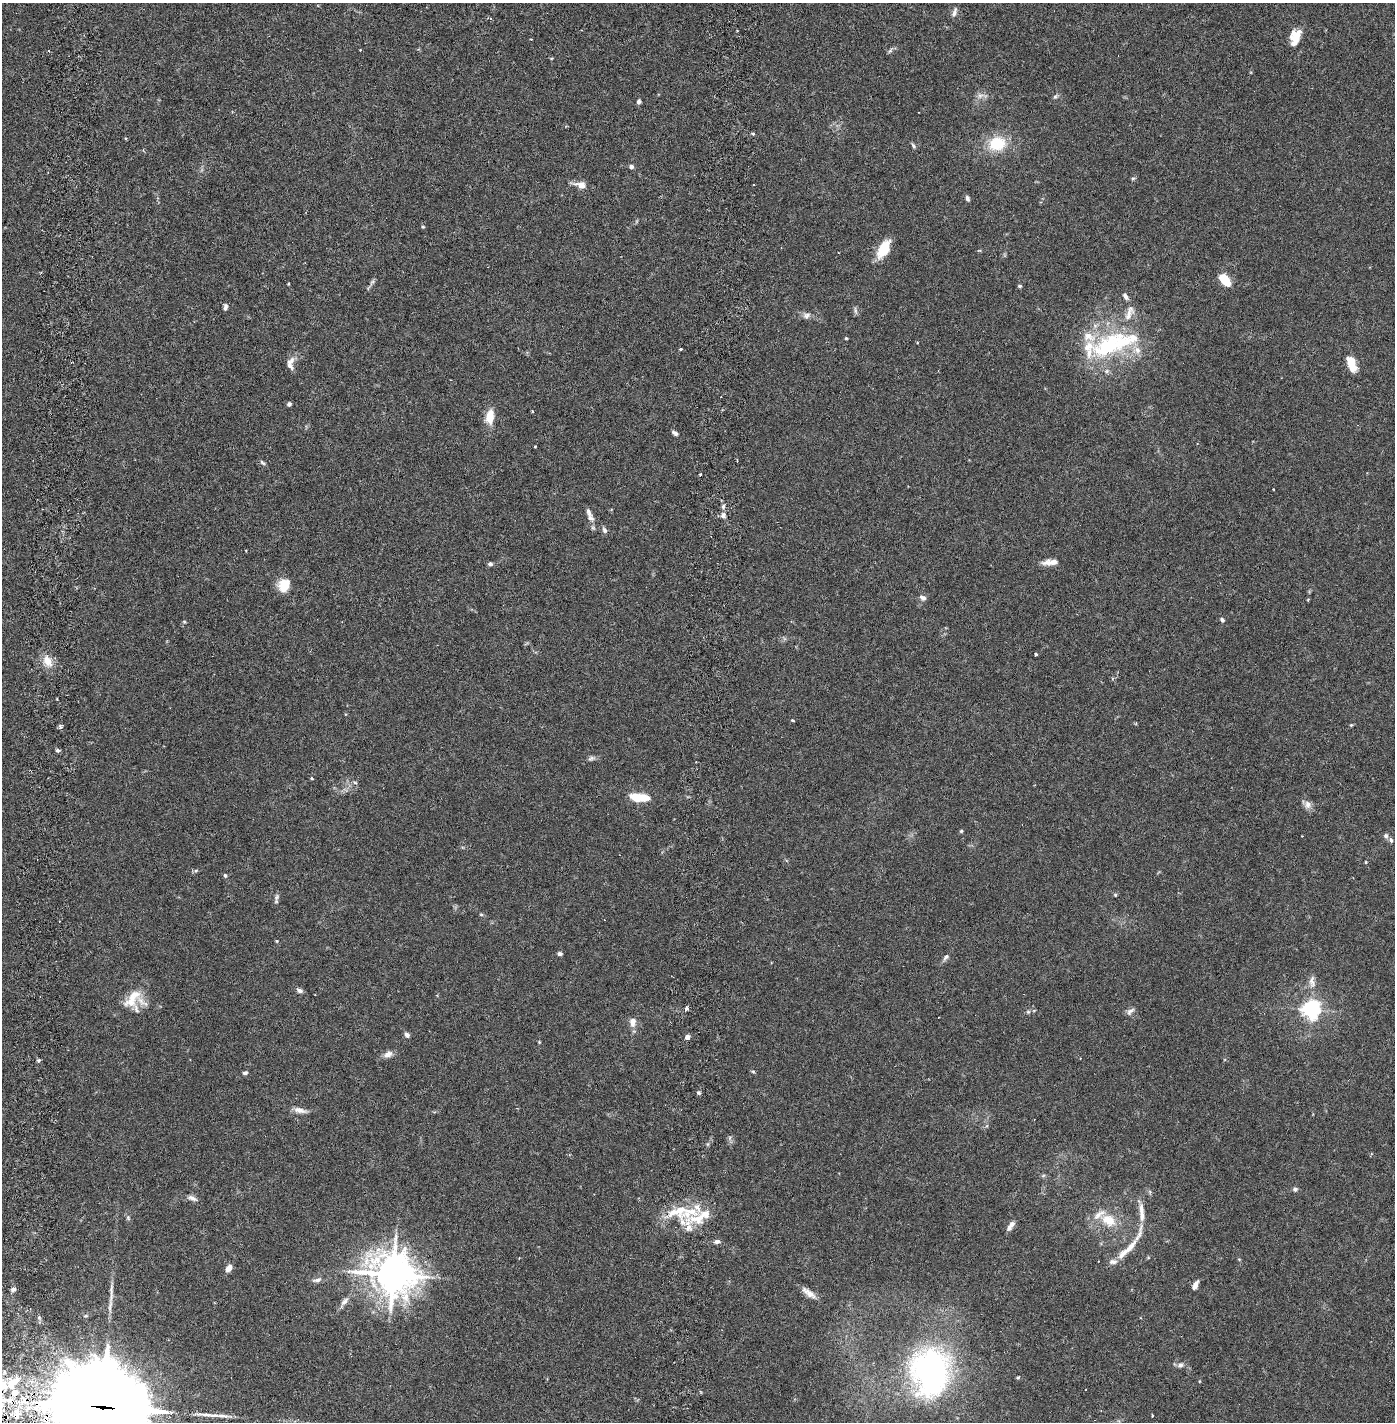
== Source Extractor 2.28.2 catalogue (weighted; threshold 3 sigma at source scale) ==
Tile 11 of 4 x 4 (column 3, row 3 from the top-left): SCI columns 2887-4279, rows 1509-2928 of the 5885 x 5855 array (HDU 1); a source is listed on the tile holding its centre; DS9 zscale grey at full resolution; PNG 1397 x 1424 px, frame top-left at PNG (2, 3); no overlay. Shown black and unused: <1% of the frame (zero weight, under 2 of 6 exposures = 1% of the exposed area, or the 3 px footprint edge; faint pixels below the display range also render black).
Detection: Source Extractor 2.28.2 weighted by HDU 2 'WHT'; one run over the whole footprint, this tile lists its part. Background 0.0159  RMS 0.0032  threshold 0.0132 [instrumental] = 3 sigma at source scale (4.09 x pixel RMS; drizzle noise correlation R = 1.36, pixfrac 0.8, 0.05/0.05 arcsec/px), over >= 5 px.
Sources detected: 143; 4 cosmic-ray / hot-pixel residue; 2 long thin detections or spike segments (spike, bleed or trail) — not listed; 23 inside a brighter listed object's ellipse — not listed separately; the other 114 listed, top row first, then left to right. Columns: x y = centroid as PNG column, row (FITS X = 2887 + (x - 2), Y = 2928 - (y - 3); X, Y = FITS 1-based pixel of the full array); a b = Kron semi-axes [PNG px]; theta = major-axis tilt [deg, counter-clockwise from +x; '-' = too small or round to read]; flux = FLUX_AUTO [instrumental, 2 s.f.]
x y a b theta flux
954 12 13 6 73 0.7
490 19 4 3 - 0.26
531 39 3 2 - 0.15
1295 41 27 9 65 2.1
890 51 9 4 48 0.37
980 95 11 8 16 0.96
1055 96 7 5 67 0.37
639 102 5 5 - 0.53
753 134 5 4 - 0.25
997 144 19 15 14 6.5
913 146 8 4 -54 0.37
631 167 5 5 - 0.54
1133 178 6 4 2 0.26
581 185 13 7 -16 2
967 198 7 5 -76 0.43
423 227 5 4 - 0.22
884 249 21 11 60 4.5
1225 280 12 7 -52 5
289 284 4 3 - 0.16
1020 286 5 4 - 0.29
1125 296 9 5 -58 0.68
225 307 7 4 85 0.54
855 310 10 4 -81 0.41
807 315 11 7 24 0.76
846 338 4 3 - 0.19
918 343 3 2 - 0.15
1108 346 56 29 34 19
681 349 3 3 - 0.23
291 361 14 7 50 1
1351 364 14 7 -71 4.5
289 404 5 4 - 0.42
532 412 3 2 - 0.23
490 417 12 7 84 3.8
675 433 8 5 -29 0.56
535 447 3 2 - 0.18
262 463 9 4 -41 0.36
700 474 3 3 - 0.28
723 507 6 5 - 0.41
589 512 14 7 -65 0.92
723 515 7 7 - 0.74
593 528 7 4 -1 0.32
604 530 8 5 -57 0.54
1050 562 20 6 4 1.6
490 564 4 4 - 0.63
283 584 20 12 -80 2.7
923 598 9 7 -31 0.61
1222 620 6 5 - 0.39
184 622 5 3 - 0.22
1036 654 3 3 - 0.37
48 661 17 10 -67 2.3
792 720 3 3 - 0.27
1351 725 4 4 - 0.19
60 726 4 4 - 0.58
57 750 5 5 - 0.41
591 758 11 6 20 0.55
312 778 4 3 - 0.18
355 783 6 4 -3 0.28
639 797 22 9 -5 4.1
1308 805 11 10 - 1
961 831 4 4 - 0.24
1386 836 7 6 - 0.48
1391 840 8 5 -73 0.43
1366 862 4 4 - 0.16
225 875 6 4 -73 0.3
1115 895 5 4 - 0.21
277 897 8 6 61 0.51
481 914 6 3 -2 0.22
277 941 5 3 - 0.18
560 954 6 5 - 0.41
946 957 9 5 50 0.58
1312 982 19 8 -88 1.4
300 990 7 5 -16 0.56
134 996 37 12 44 3.4
686 1009 5 4 - 0.61
1311 1009 6 6 - 84
1034 1010 6 3 19 0.2
1130 1011 12 6 38 0.67
1028 1012 6 5 - 0.31
633 1022 10 7 87 1.3
407 1035 6 5 - 0.63
687 1037 5 4 - 0.86
388 1054 12 7 25 1.1
38 1061 4 3 - 0.43
753 1071 5 3 - 0.22
245 1073 7 5 15 0.36
699 1093 5 5 - 0.35
300 1110 18 7 -14 1.2
1043 1176 6 4 20 0.26
1295 1189 5 5 - 0.53
1150 1192 6 4 -72 0.28
192 1198 13 6 -23 0.79
678 1211 33 23 14 7.7
1142 1214 20 7 -87 1.7
128 1218 7 5 -70 0.36
1109 1220 21 13 -31 4.1
1011 1226 13 5 54 1
1139 1234 42 5 66 1.7
717 1242 8 5 3 0.64
1123 1253 23 8 48 2
229 1268 7 5 56 1.4
393 1274 15 13 -24 440
317 1280 14 6 14 0.77
1195 1285 9 5 64 1.1
13 1289 6 5 - 0.54
809 1293 22 7 -36 1.5
344 1301 14 6 47 0.98
39 1318 6 4 -19 0.27
1180 1365 8 7 - 0.59
930 1372 41 32 -90 59
1018 1377 5 4 - 0.22
12 1383 26 13 46 6.4
101 1407 35 29 -14 3500
17 1414 18 7 84 2.9
1152 1415 4 2 - 0.16
Overlapping masked pixels (flux is a lower limit): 2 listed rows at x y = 101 1407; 17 1414
Isophote crosses this tile's border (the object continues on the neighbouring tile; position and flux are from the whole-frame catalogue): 1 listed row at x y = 101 1407